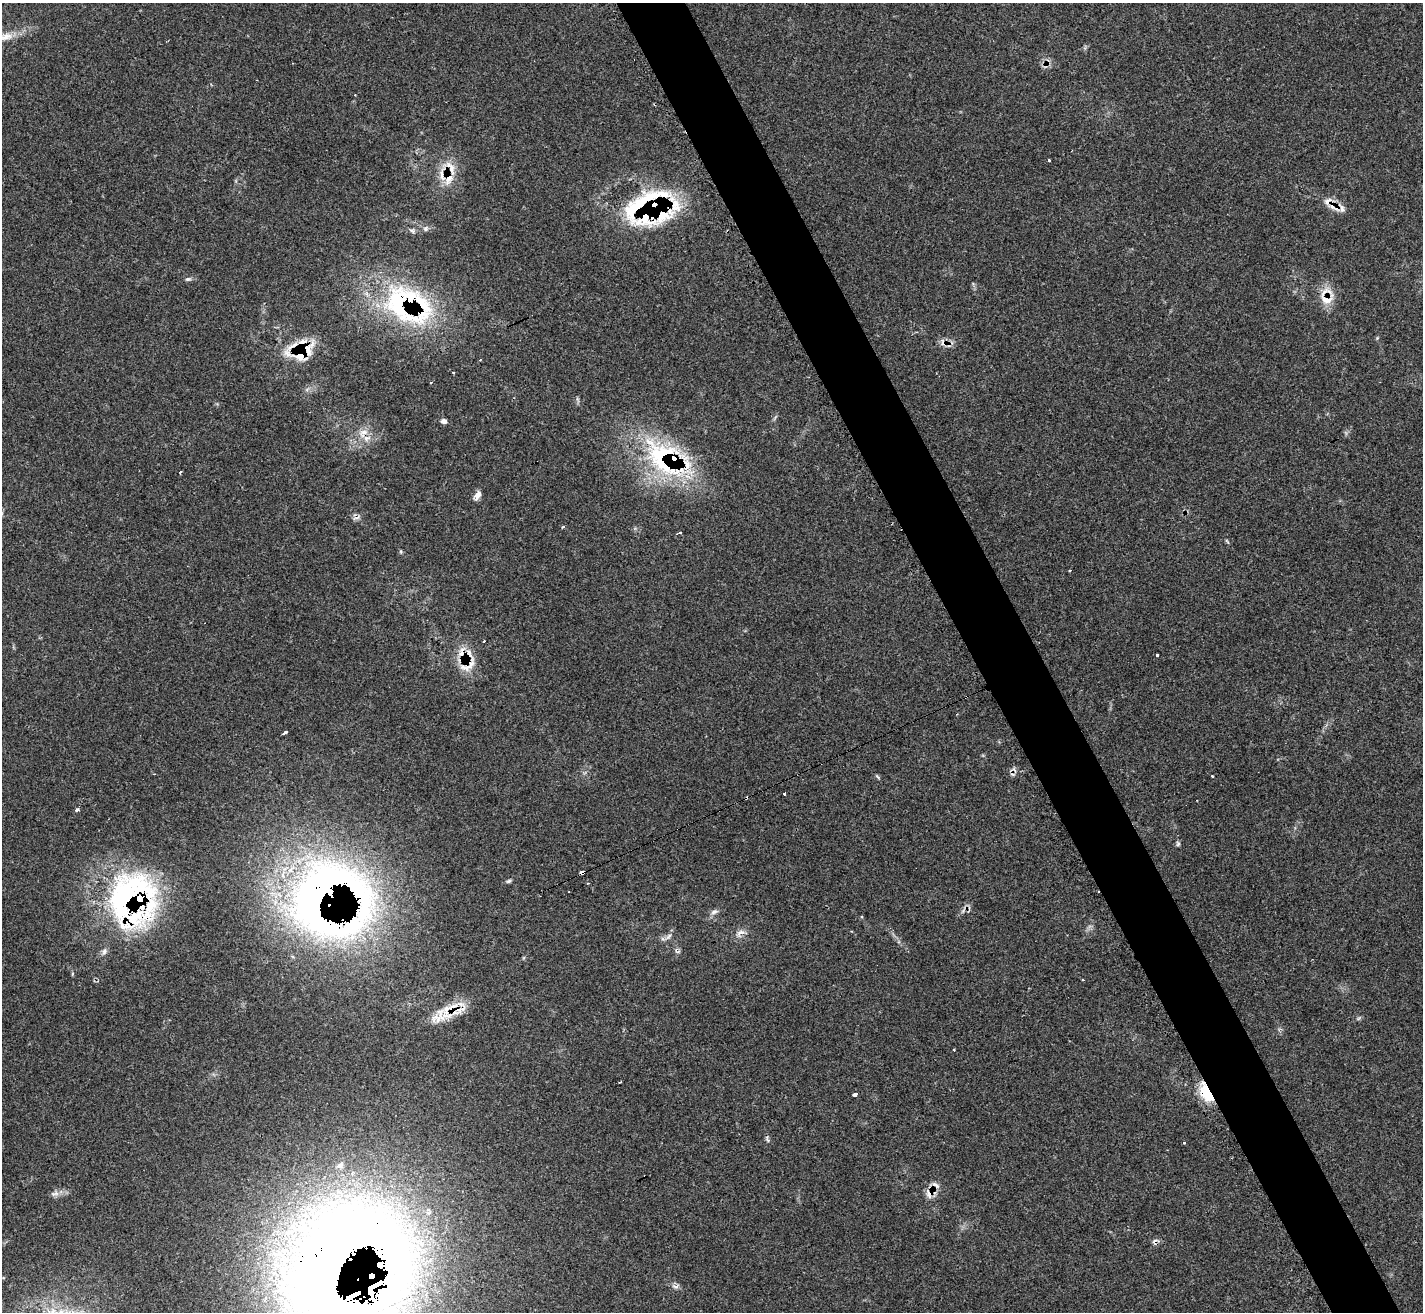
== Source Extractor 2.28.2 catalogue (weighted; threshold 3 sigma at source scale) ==
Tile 6 of 4 x 4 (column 2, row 2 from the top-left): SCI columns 1450-2870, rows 2911-4220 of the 5713 x 5703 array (HDU 1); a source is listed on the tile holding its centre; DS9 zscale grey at full resolution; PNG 1425 x 1314 px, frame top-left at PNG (2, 3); no overlay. Shown black and unused: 5% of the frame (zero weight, under 3 of 4 exposures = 2% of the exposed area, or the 3 px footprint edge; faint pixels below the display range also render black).
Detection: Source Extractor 2.28.2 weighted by HDU 2 'WHT'; one run over the whole footprint, this tile lists its part. Background 0.0538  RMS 0.0053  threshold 0.0237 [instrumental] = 3 sigma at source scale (4.5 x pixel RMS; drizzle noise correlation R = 1.50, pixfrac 1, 0.05/0.05 arcsec/px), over >= 5 px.
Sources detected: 84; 1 inside a brighter object's white glare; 17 cosmic-ray / hot-pixel residue — not listed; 18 inside a brighter listed object's ellipse — not listed separately; the other 48 listed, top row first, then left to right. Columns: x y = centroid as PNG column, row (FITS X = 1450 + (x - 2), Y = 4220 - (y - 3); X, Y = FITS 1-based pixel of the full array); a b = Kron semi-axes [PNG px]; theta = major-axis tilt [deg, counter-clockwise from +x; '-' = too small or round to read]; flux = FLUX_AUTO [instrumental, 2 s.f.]
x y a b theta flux
5 37 26 10 11 8
1046 65 7 4 72 1.4
1049 161 3 3 - 0.68
449 179 18 11 69 8
646 200 70 19 26 40
1327 201 15 8 41 3.1
1342 208 12 7 -77 2.8
664 216 40 17 32 26
425 229 7 7 - 1.4
188 279 8 5 9 1.1
1326 299 24 15 41 9.2
400 302 65 38 -73 73
301 352 30 20 42 23
453 372 4 2 - 0.41
444 421 6 5 - 2.2
363 433 16 10 48 5.7
669 459 51 28 -27 90
180 472 3 2 - 0.94
477 495 12 6 64 3.2
563 526 4 3 - 0.74
1227 541 8 3 -45 0.61
1157 655 3 3 - 2.9
472 663 13 10 -22 5.7
285 732 4 3 - 5.5
1212 776 3 3 - 0.9
784 793 3 3 - 2.3
77 809 3 3 - 7.1
1178 844 7 5 89 0.97
582 873 5 3 - 17
508 881 8 4 26 0.95
321 895 103 80 41 370
123 903 95 51 85 110
714 912 10 6 23 1.9
740 932 15 7 18 3
669 936 9 5 59 1.6
453 1009 29 17 62 13
1359 1018 8 3 45 0.69
954 1050 3 2 - 0.69
620 1082 3 2 - 0.58
1206 1093 25 12 -63 16
855 1094 4 3 - 12
767 1139 10 4 -73 1
935 1185 14 6 -27 2.6
55 1193 12 6 20 2.5
929 1194 15 9 -77 4.1
1155 1242 8 6 77 1.7
337 1264 178 90 57 950
675 1286 9 4 -1 1.5
Overlapping masked pixels (flux is a lower limit): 20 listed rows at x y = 1046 65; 449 179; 646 200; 1327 201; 664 216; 1326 299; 400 302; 301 352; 363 433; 669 459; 472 663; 582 873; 321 895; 123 903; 453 1009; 1206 1093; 935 1185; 929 1194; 1155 1242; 337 1264
Isophote crosses this tile's border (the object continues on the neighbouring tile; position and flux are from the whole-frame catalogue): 2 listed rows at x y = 5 37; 337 1264